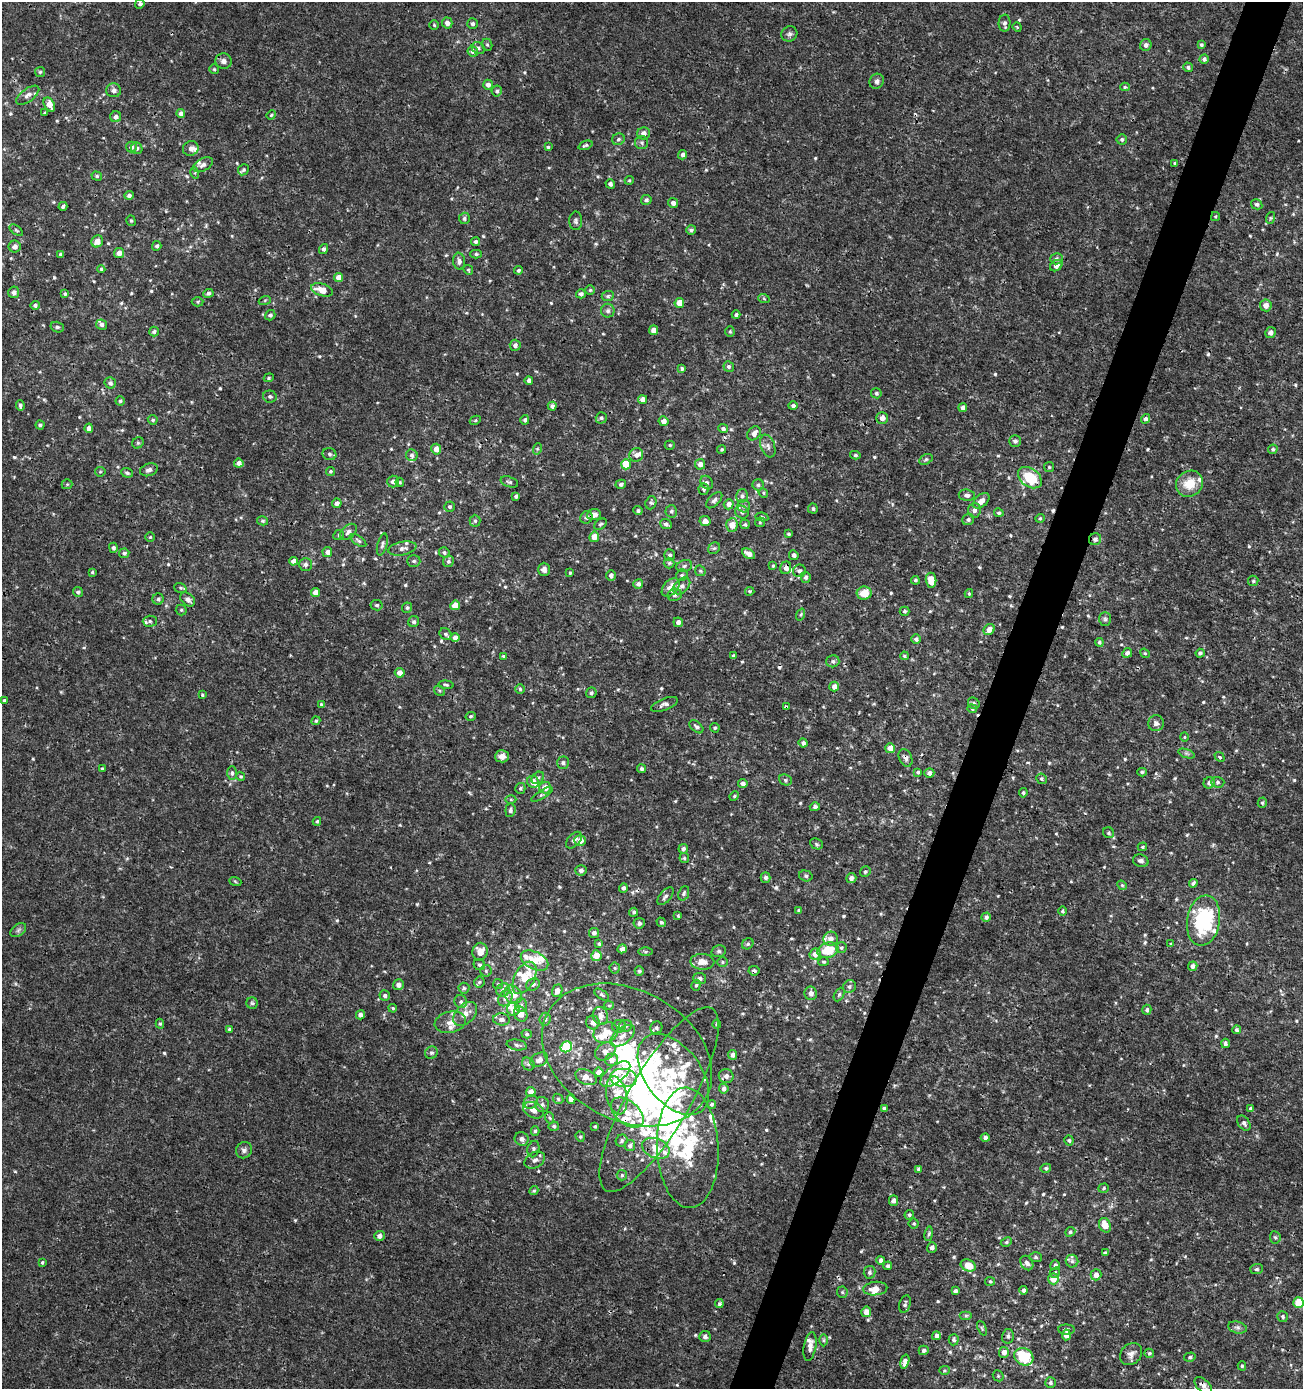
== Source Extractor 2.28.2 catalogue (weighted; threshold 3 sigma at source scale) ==
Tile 10 of 4 x 4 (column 2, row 3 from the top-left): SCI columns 1578-2878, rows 1388-2774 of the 5691 x 5559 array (HDU 1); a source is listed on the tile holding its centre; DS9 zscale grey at full resolution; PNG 1305 x 1391 px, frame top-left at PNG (2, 2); each listed source drawn as its Kron ellipse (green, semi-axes under 4 px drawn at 4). Shown black and unused: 4% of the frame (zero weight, under 3 of 4 exposures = <1% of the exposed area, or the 3 px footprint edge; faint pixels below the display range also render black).
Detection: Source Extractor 2.28.2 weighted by HDU 2 'WHT'; one run over the whole footprint, this tile lists its part. Background 0.00114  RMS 9.0e-04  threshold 0.00403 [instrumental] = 3 sigma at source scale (4.5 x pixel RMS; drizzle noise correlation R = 1.50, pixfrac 1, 0.0396/0.0396 arcsec/px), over >= 5 px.
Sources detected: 684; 8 inside a brighter object's white glare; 5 cosmic-ray / hot-pixel residue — neither listed nor drawn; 49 inside a brighter listed object's ellipse — not listed separately; of the other 622, all 500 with FLUX_AUTO >= 0.108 (the completeness limit of this list) listed and drawn (122 fainter detections not listed), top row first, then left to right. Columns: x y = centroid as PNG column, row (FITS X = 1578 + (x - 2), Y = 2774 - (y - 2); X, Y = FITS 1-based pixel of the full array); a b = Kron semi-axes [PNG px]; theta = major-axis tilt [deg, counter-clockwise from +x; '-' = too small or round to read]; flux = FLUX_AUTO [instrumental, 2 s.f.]
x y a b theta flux
140 4 5 4 - 0.25
447 23 5 5 - 0.45
1005 23 8 6 87 0.28
472 24 5 5 - 0.23
434 25 5 4 - 0.12
1017 27 5 3 - 0.12
789 34 8 7 - 0.27
487 45 6 5 - 0.14
1146 45 6 5 - 0.31
1201 45 4 4 - 0.16
478 48 7 5 -35 0.24
473 51 5 5 - 0.26
1204 59 4 4 - 0.25
223 61 8 7 - 0.36
1188 67 5 4 - 0.19
214 69 5 5 - 0.13
40 72 5 5 - 0.14
877 81 8 7 - 0.29
488 85 5 5 - 0.37
1125 87 5 4 - 0.15
114 90 7 7 - 0.34
497 91 5 5 - 0.2
28 95 13 6 37 0.47
49 105 7 5 -60 0.95
45 113 3 3 - 0.16
181 113 4 4 - 0.26
271 115 5 4 - 0.13
116 117 5 5 - 0.32
644 133 6 6 - 0.44
618 139 6 5 - 0.19
1122 139 5 5 - 0.2
642 143 7 6 - 0.23
585 145 7 3 20 0.17
131 147 5 5 - 0.34
548 147 3 3 - 0.12
137 148 6 5 - 0.24
191 149 8 7 - 0.41
683 155 5 4 - 0.33
1175 163 4 4 - 0.16
203 165 10 6 29 0.35
243 170 6 5 - 0.15
195 173 6 4 -73 0.12
97 176 5 4 - 0.16
629 180 4 4 - 0.11
610 184 5 4 - 0.25
129 195 5 4 - 0.23
646 200 5 5 - 0.21
673 203 5 4 - 0.37
1257 204 6 5 - 0.2
63 206 4 3 - 0.17
1215 216 4 3 - 0.11
464 218 6 5 - 0.19
1270 218 6 4 71 0.12
131 221 5 4 - 0.13
576 221 9 6 89 0.25
16 230 8 4 -36 0.13
691 230 5 4 - 0.2
97 241 6 5 - 0.77
476 242 4 4 - 0.19
157 246 5 4 - 0.19
15 247 6 6 - 0.44
324 249 5 4 - 0.21
119 253 5 5 - 0.53
61 254 4 3 - 0.28
476 254 5 4 - 0.15
1056 259 6 5 - 0.19
459 261 8 6 -82 0.32
1056 266 6 5 - 0.42
101 269 4 4 - 0.12
468 270 5 4 - 0.11
518 270 4 4 - 0.16
339 278 4 4 - 0.72
322 290 11 6 -17 1.2
590 290 4 4 - 0.11
14 292 6 5 - 0.33
208 293 5 4 - 0.23
65 294 4 4 - 0.14
581 294 5 4 - 0.21
608 296 6 5 - 0.15
764 299 6 3 -20 0.11
265 300 6 4 19 0.14
198 302 6 4 2 0.13
679 303 5 5 - 1.3
35 305 5 4 - 0.23
1266 305 6 6 - 0.52
608 311 7 6 - 0.26
270 315 5 5 - 0.21
736 315 4 4 - 0.19
101 325 5 5 - 0.27
57 327 7 5 -14 0.17
654 330 5 4 - 0.46
730 331 5 4 - 0.11
154 332 5 4 - 0.18
1270 332 5 5 - 0.32
515 345 5 5 - 0.34
729 366 5 5 - 0.23
682 369 4 4 - 0.15
269 378 5 4 - 0.12
529 380 4 4 - 0.29
110 383 6 5 - 0.27
876 393 5 5 - 0.19
270 397 6 6 - 0.21
643 399 4 4 - 0.56
120 401 4 4 - 0.15
20 405 5 3 - 0.19
552 406 4 4 - 0.26
793 406 4 4 - 0.26
963 408 4 4 - 0.42
601 418 6 5 - 0.19
882 418 6 5 - 0.53
1146 419 5 4 - 0.25
153 420 5 4 - 0.16
475 420 6 4 30 0.11
525 420 5 4 - 0.18
664 421 5 5 - 0.51
40 425 4 4 - 0.18
89 428 4 4 - 0.39
723 429 5 4 - 0.26
754 433 8 6 49 0.53
1015 441 6 5 - 0.27
138 443 6 5 - 0.15
670 445 5 4 - 0.14
768 446 12 7 -70 0.36
436 449 5 5 - 0.61
537 449 6 3 72 0.11
722 449 4 4 - 0.12
1273 449 5 4 - 0.17
329 454 7 6 - 0.23
412 455 6 5 - 0.26
636 455 7 6 - 0.37
855 455 5 4 - 0.14
926 459 7 4 30 0.16
239 463 5 4 - 0.47
626 464 5 5 - 2.2
700 464 5 5 - 0.51
1049 467 5 5 - 0.12
149 470 9 6 20 0.35
330 471 4 4 - 0.14
100 472 5 5 - 0.11
127 473 6 4 -20 0.17
1030 478 13 9 -37 3.2
393 481 6 5 - 0.4
400 482 4 3 - 0.11
509 482 9 5 -18 0.19
707 483 7 5 -57 0.2
67 484 5 5 - 0.11
621 484 5 4 - 0.23
1189 484 14 12 36 1.7
758 485 5 5 - 0.2
704 489 6 5 - 0.21
763 493 5 4 - 0.12
967 495 8 5 -6 0.32
516 496 4 3 - 0.17
742 496 7 5 75 0.25
714 500 10 5 44 0.26
981 501 9 6 42 0.62
337 503 5 4 - 0.36
651 503 6 5 - 0.18
729 504 5 5 - 0.47
744 506 6 6 - 0.26
450 507 5 5 - 0.21
813 509 5 5 - 0.16
974 510 7 6 - 0.32
638 511 4 4 - 0.17
671 511 6 6 - 0.18
742 512 7 6 - 0.24
999 513 5 4 - 0.15
594 515 7 5 7 0.53
586 517 6 6 - 0.27
762 517 6 4 -10 0.14
1040 518 5 4 - 0.11
968 520 6 5 - 0.21
263 521 5 4 - 0.15
475 521 6 5 - 0.2
705 521 6 5 - 0.48
760 522 5 5 - 0.12
600 524 7 4 38 0.16
666 524 6 5 - 0.24
745 524 5 4 - 0.16
732 525 7 5 86 1.2
348 532 10 6 42 0.34
789 534 4 3 - 0.12
339 535 5 4 - 0.13
150 537 5 4 - 0.11
594 537 5 5 - 0.97
1095 539 6 6 - 0.31
358 541 9 4 -37 0.19
382 544 11 5 74 0.24
113 548 5 4 - 0.23
402 548 14 6 11 0.46
714 548 6 5 - 0.16
327 552 5 5 - 0.38
444 552 5 5 - 0.18
124 553 5 4 - 0.19
749 554 7 4 -28 0.52
670 555 6 5 - 0.25
794 555 5 4 - 0.28
293 561 4 4 - 0.35
414 561 6 5 - 0.21
448 561 6 5 - 0.22
669 563 5 5 - 0.15
306 564 6 6 - 0.26
684 566 8 6 17 0.22
773 566 4 3 - 0.13
786 568 6 5 - 0.42
544 569 6 6 - 0.37
700 571 6 4 -45 0.14
799 571 6 6 - 0.26
92 572 4 3 - 0.12
570 573 4 3 - 0.11
611 575 5 4 - 0.34
682 575 6 5 - 0.19
806 577 5 5 - 0.23
915 580 4 4 - 0.15
931 580 7 5 -82 1.3
1253 581 5 5 - 0.15
638 584 5 5 - 0.33
682 586 10 6 42 0.38
671 587 11 7 48 1
180 588 6 4 -20 0.14
750 591 4 4 - 0.13
78 592 5 5 - 0.18
315 592 4 4 - 0.67
864 593 7 6 - 1.3
969 594 4 4 - 0.12
675 595 7 6 - 0.21
158 599 5 5 - 0.17
188 599 8 6 -39 0.41
377 605 6 5 - 0.18
455 605 5 4 - 1.3
407 608 5 5 - 0.17
181 610 5 5 - 0.15
904 611 5 4 - 0.18
801 615 6 4 70 0.12
1105 619 7 5 -89 0.2
150 621 7 5 2 0.21
414 622 5 5 - 0.19
678 622 5 4 - 0.35
989 629 6 5 - 0.64
445 634 6 5 - 0.17
455 638 4 4 - 0.45
916 639 5 5 - 0.27
1099 642 4 3 - 0.16
1127 653 5 4 - 0.31
1145 653 5 4 - 0.13
1200 653 4 4 - 0.21
503 656 4 3 - 0.12
734 656 4 3 - 0.22
904 656 4 3 - 0.11
833 661 6 6 - 0.21
400 673 5 5 - 0.61
446 685 7 4 -6 0.15
834 686 5 5 - 0.47
520 689 4 4 - 0.14
440 691 6 4 -37 0.13
591 693 5 5 - 0.22
202 695 4 3 - 0.11
4 700 4 4 - 0.13
974 703 6 5 - 0.19
321 704 4 3 - 0.11
664 704 14 6 22 0.35
786 707 3 3 - 0.13
972 709 5 4 - 0.12
471 716 5 4 - 0.14
316 721 4 4 - 0.14
1156 723 8 8 - 0.35
696 727 8 5 -43 0.23
715 728 5 4 - 0.15
1184 737 5 4 - 0.11
803 743 4 4 - 0.26
890 748 5 5 - 0.83
1186 753 9 4 -19 0.17
502 756 7 6 - 0.5
1219 757 5 3 - 0.26
906 758 9 6 -65 0.31
563 763 6 6 - 0.2
102 769 4 3 - 0.13
642 769 4 4 - 0.17
918 772 4 4 - 0.16
1142 772 4 3 - 0.16
232 773 7 5 89 0.23
929 773 5 4 - 0.35
241 776 4 4 - 0.11
538 778 7 5 43 0.23
1042 779 5 5 - 0.16
785 780 6 5 - 0.18
533 782 6 5 - 0.8
1218 782 7 5 -2 0.18
743 783 4 4 - 0.33
1209 783 6 5 - 0.4
520 788 5 5 - 0.14
545 788 6 6 - 0.78
1023 793 5 4 - 0.14
542 794 12 4 31 0.21
734 796 5 4 - 0.13
511 799 5 3 - 0.11
1262 803 5 4 - 0.16
815 807 5 4 - 0.21
510 810 7 5 84 0.22
317 821 4 4 - 0.14
1109 833 6 5 - 0.17
574 840 10 6 47 0.35
580 841 6 5 - 0.73
816 844 6 5 - 0.16
1142 847 5 4 - 0.11
683 849 5 4 - 0.24
684 858 5 5 - 0.13
1141 861 8 6 -17 0.3
581 870 5 5 - 0.32
865 872 5 5 - 0.15
806 876 7 5 -16 0.19
765 878 5 5 - 0.24
851 878 5 5 - 0.37
235 881 6 4 -20 0.12
1193 883 4 4 - 0.24
1122 885 5 4 - 0.12
623 888 5 4 - 0.24
684 893 7 5 69 0.18
665 896 10 5 50 0.28
799 910 4 4 - 0.12
1062 911 4 4 - 0.14
634 912 4 4 - 0.18
678 916 4 3 - 0.12
986 917 4 4 - 0.29
1203 921 25 16 81 7.2
661 922 5 4 - 0.15
639 923 5 5 - 0.24
18 930 9 5 37 0.24
594 933 5 5 - 0.25
831 939 7 7 - 0.5
599 944 4 3 - 0.16
748 944 6 5 - 0.16
1171 944 3 3 - 0.11
841 948 5 5 - 0.15
622 949 5 4 - 0.36
828 950 11 7 17 2.1
719 951 7 5 14 0.2
480 952 9 7 78 0.95
645 952 7 4 0 0.13
815 954 6 5 - 0.7
596 956 5 5 - 1
534 960 15 8 -27 1.4
702 962 12 8 -1 0.73
722 962 5 5 - 0.14
824 962 5 4 - 0.13
479 965 6 5 - 0.21
1193 966 5 4 - 0.36
615 968 5 5 - 0.16
486 971 6 5 - 0.16
639 971 5 4 - 0.2
754 971 5 5 - 0.25
524 978 17 10 62 2.7
700 978 6 5 - 0.34
479 982 5 5 - 0.15
498 984 5 5 - 0.12
533 984 7 6 - 0.24
398 985 5 5 - 0.38
696 985 5 4 - 0.14
849 987 7 6 - 0.24
464 988 5 5 - 0.18
503 990 7 6 - 0.43
557 991 6 5 - 0.68
811 993 7 6 - 0.45
839 994 7 4 63 0.18
385 995 5 5 - 0.21
513 995 10 8 -46 0.85
602 995 8 4 -33 0.17
505 998 9 6 57 0.48
461 1002 6 6 - 0.22
252 1003 6 5 - 0.16
521 1005 7 5 89 0.24
609 1005 5 4 - 0.11
393 1008 4 3 - 0.11
513 1009 7 6 - 1
1147 1010 5 4 - 0.23
465 1014 14 9 46 0.78
521 1014 8 6 -62 0.99
360 1015 4 4 - 0.39
600 1016 9 7 -72 0.6
501 1019 8 6 -6 0.4
545 1019 6 5 - 0.21
450 1022 16 10 11 0.77
593 1022 7 6 - 0.51
160 1024 5 4 - 0.12
717 1024 4 4 - 0.16
619 1026 7 6 - 0.35
625 1026 6 5 - 0.24
656 1028 6 6 - 0.2
229 1029 4 4 - 0.14
1236 1030 4 4 - 0.17
606 1033 12 10 24 1.3
527 1034 5 4 - 0.14
623 1036 14 7 37 0.66
1225 1043 5 4 - 0.26
517 1045 10 5 -10 0.27
566 1047 6 5 - 3.9
605 1051 11 8 33 0.67
431 1053 6 6 - 0.18
627 1055 90 65 -28 21
733 1055 5 4 - 0.36
539 1060 9 6 28 0.53
612 1060 6 6 - 0.56
528 1064 7 5 -48 0.22
599 1072 5 4 - 0.48
615 1074 18 8 37 1.1
673 1074 46 28 -53 7.5
726 1076 7 7 - 0.38
586 1077 11 7 -25 0.56
624 1078 13 9 -6 0.8
724 1088 5 4 - 0.32
531 1092 5 4 - 0.62
617 1095 19 10 -78 0.91
558 1099 6 4 -46 0.12
571 1099 5 4 - 0.42
659 1100 105 30 60 16
531 1102 7 6 - 0.31
712 1104 5 4 - 0.14
542 1105 7 7 - 0.26
884 1108 4 3 - 0.22
1251 1109 4 3 - 0.22
533 1110 11 7 -26 0.49
627 1113 19 11 -40 1.2
550 1118 6 3 -70 0.13
1244 1123 8 5 -54 0.28
554 1126 5 4 - 0.15
595 1126 4 3 - 0.12
535 1131 5 4 - 0.15
580 1137 5 4 - 0.13
985 1138 4 4 - 0.3
522 1139 7 6 - 0.38
622 1141 6 5 - 0.21
1069 1141 5 4 - 0.17
630 1146 5 5 - 0.26
656 1148 14 9 -23 1.5
688 1148 60 31 -87 9.2
533 1149 8 6 75 0.24
244 1150 8 8 - 0.31
535 1160 11 7 29 0.41
1046 1168 5 4 - 0.19
919 1169 4 4 - 0.19
622 1175 5 5 - 0.15
1104 1188 5 4 - 0.13
534 1191 5 4 - 0.12
894 1200 5 4 - 0.33
909 1215 5 4 - 0.16
914 1223 5 5 - 0.14
1105 1225 7 5 -67 1.1
1070 1232 5 4 - 0.16
929 1234 7 3 81 0.15
379 1236 5 5 - 0.36
1275 1237 6 5 - 0.16
1006 1242 6 4 27 0.15
932 1247 5 5 - 0.33
1105 1253 4 3 - 0.21
1036 1257 6 5 - 0.15
881 1260 4 4 - 0.27
1072 1261 6 6 - 0.22
42 1262 4 3 - 0.12
1027 1263 8 6 -56 0.38
968 1265 8 5 -23 1.4
1055 1265 5 4 - 0.28
888 1266 4 4 - 0.21
1257 1269 6 5 - 0.2
869 1272 6 6 - 0.24
1055 1272 6 4 41 0.14
1096 1275 6 5 - 0.47
1053 1279 5 5 - 1.1
990 1281 5 4 - 0.13
875 1289 12 6 6 0.89
1024 1290 4 4 - 0.29
955 1291 4 4 - 0.28
842 1292 5 5 - 0.14
1298 1302 5 5 - 2.1
719 1304 4 4 - 0.21
905 1304 9 5 75 0.23
866 1312 5 5 - 0.74
966 1316 6 4 0 0.13
1283 1317 6 5 - 0.17
1237 1327 9 6 -14 0.3
982 1328 8 4 -67 0.14
1066 1330 8 5 -2 0.24
1066 1335 5 4 - 0.74
705 1336 5 5 - 0.32
936 1336 4 4 - 0.31
1008 1336 7 6 - 0.27
823 1340 6 4 90 0.14
954 1340 5 5 - 0.21
810 1346 15 6 80 0.64
924 1350 5 4 - 0.27
1004 1352 5 5 - 0.55
1149 1353 5 4 - 0.17
1131 1354 12 10 45 0.53
1024 1357 10 8 -32 3.7
1190 1357 6 4 16 0.15
905 1362 7 4 75 0.51
1242 1366 4 4 - 0.12
944 1370 5 4 - 0.11
998 1376 6 5 - 0.12
1050 1383 5 5 - 0.19
1203 1385 10 6 -43 0.42
Overlapping masked pixels (flux is a lower limit): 13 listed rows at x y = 1030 478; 1095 539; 786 568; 786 707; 906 758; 1203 921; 754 971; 501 1019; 606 1033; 627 1055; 659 1100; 954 1340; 1203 1385
Unlisted compact peaks at least as high as the median listed source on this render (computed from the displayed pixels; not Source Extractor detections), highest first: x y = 54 277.